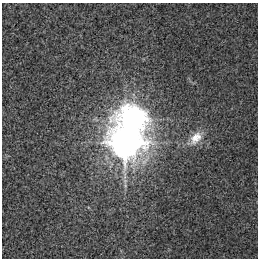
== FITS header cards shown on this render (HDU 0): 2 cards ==
NAXIS1  =                  256 / Axis length
NAXIS2  =                  256 / Axis length

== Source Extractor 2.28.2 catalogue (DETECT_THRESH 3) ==
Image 256 x 256 px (HDU 0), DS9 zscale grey, 1 PNG px = 1 image px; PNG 260 x 260 px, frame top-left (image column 1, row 256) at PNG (2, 3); no overlay
Background 8.93e-04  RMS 0.0056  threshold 0.0167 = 3 sigma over >= 5 px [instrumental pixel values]
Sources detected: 3; all 3 listed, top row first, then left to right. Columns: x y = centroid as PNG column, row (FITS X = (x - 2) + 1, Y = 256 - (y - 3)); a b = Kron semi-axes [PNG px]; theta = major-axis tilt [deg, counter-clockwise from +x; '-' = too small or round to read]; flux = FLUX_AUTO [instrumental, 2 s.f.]
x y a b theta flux
134 119 12 9 -24 320
196 138 21 12 47 5.8
125 142 13 11 -26 630